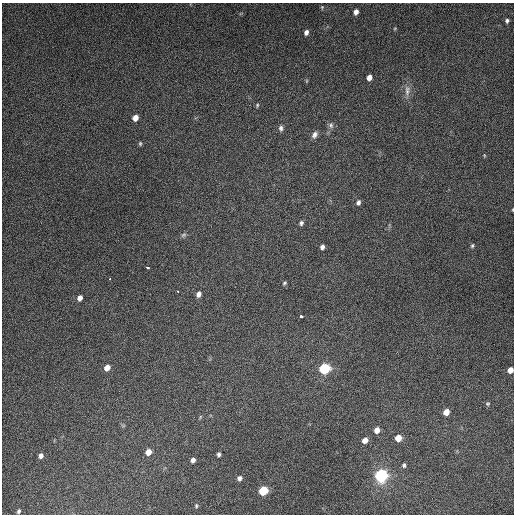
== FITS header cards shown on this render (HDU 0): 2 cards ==
NAXIS1  =                  512
NAXIS2  =                  512

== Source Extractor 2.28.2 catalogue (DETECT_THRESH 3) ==
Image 512 x 512 px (HDU 0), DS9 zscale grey, 1 PNG px = 1 image px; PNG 516 x 516 px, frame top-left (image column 1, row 512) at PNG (2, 3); no overlay
Background 4790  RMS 310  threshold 920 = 3 sigma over >= 5 px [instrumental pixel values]
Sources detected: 45; all 45 listed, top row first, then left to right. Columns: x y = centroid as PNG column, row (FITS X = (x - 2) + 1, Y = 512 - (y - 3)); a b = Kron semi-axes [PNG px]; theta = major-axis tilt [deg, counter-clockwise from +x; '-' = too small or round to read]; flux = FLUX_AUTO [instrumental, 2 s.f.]
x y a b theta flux
322 7 6 4 79 2.4e+04
356 12 5 5 - 9.9e+04
507 21 4 4 - 4.0e+04
395 28 5 3 - 1.7e+04
306 32 6 5 - 7.8e+04
369 77 5 4 - 1.3e+05
407 91 18 7 89 1.5e+05
257 105 5 4 - 2.4e+04
135 118 6 5 - 1.6e+05
331 125 9 7 -85 6.8e+04
281 128 8 6 -86 5.6e+04
314 135 9 6 57 8.6e+04
140 143 6 4 90 3.1e+04
484 155 5 3 - 1.9e+04
358 202 7 5 72 6.1e+04
513 210 4 3 - 1.5e+04
301 223 5 5 - 4.8e+04
183 235 8 5 27 4.7e+04
472 246 6 4 74 3.2e+04
322 247 5 4 - 7.6e+04
147 267 3 3 - 3.1e+04
110 279 3 2 - 1.1e+04
284 283 6 4 49 3.2e+04
198 294 6 5 - 9.4e+04
80 298 6 5 - 1.0e+05
301 316 3 3 - 8.7e+04
107 368 6 5 - 1.4e+05
325 369 8 7 - 1.1e+06
510 370 5 5 - 1.6e+05
488 404 5 5 - 3.1e+04
446 412 6 5 - 1.9e+05
200 417 6 4 72 2.4e+04
377 430 6 5 - 1.3e+05
398 438 6 5 - 2.3e+05
365 440 6 5 - 1.3e+05
148 452 6 5 - 1.8e+05
219 454 4 4 - 4.8e+04
41 456 6 5 - 7.1e+04
193 460 5 4 - 6.9e+04
404 465 6 5 - 4.2e+04
382 476 10 9 - 1.6e+06
239 478 6 5 - 6.6e+04
263 491 7 6 - 6.8e+05
196 506 6 4 79 2.9e+04
18 511 5 4 - 3.9e+04
At the frame edge (FLAGS 8, measured only in part): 2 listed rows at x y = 513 210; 510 370